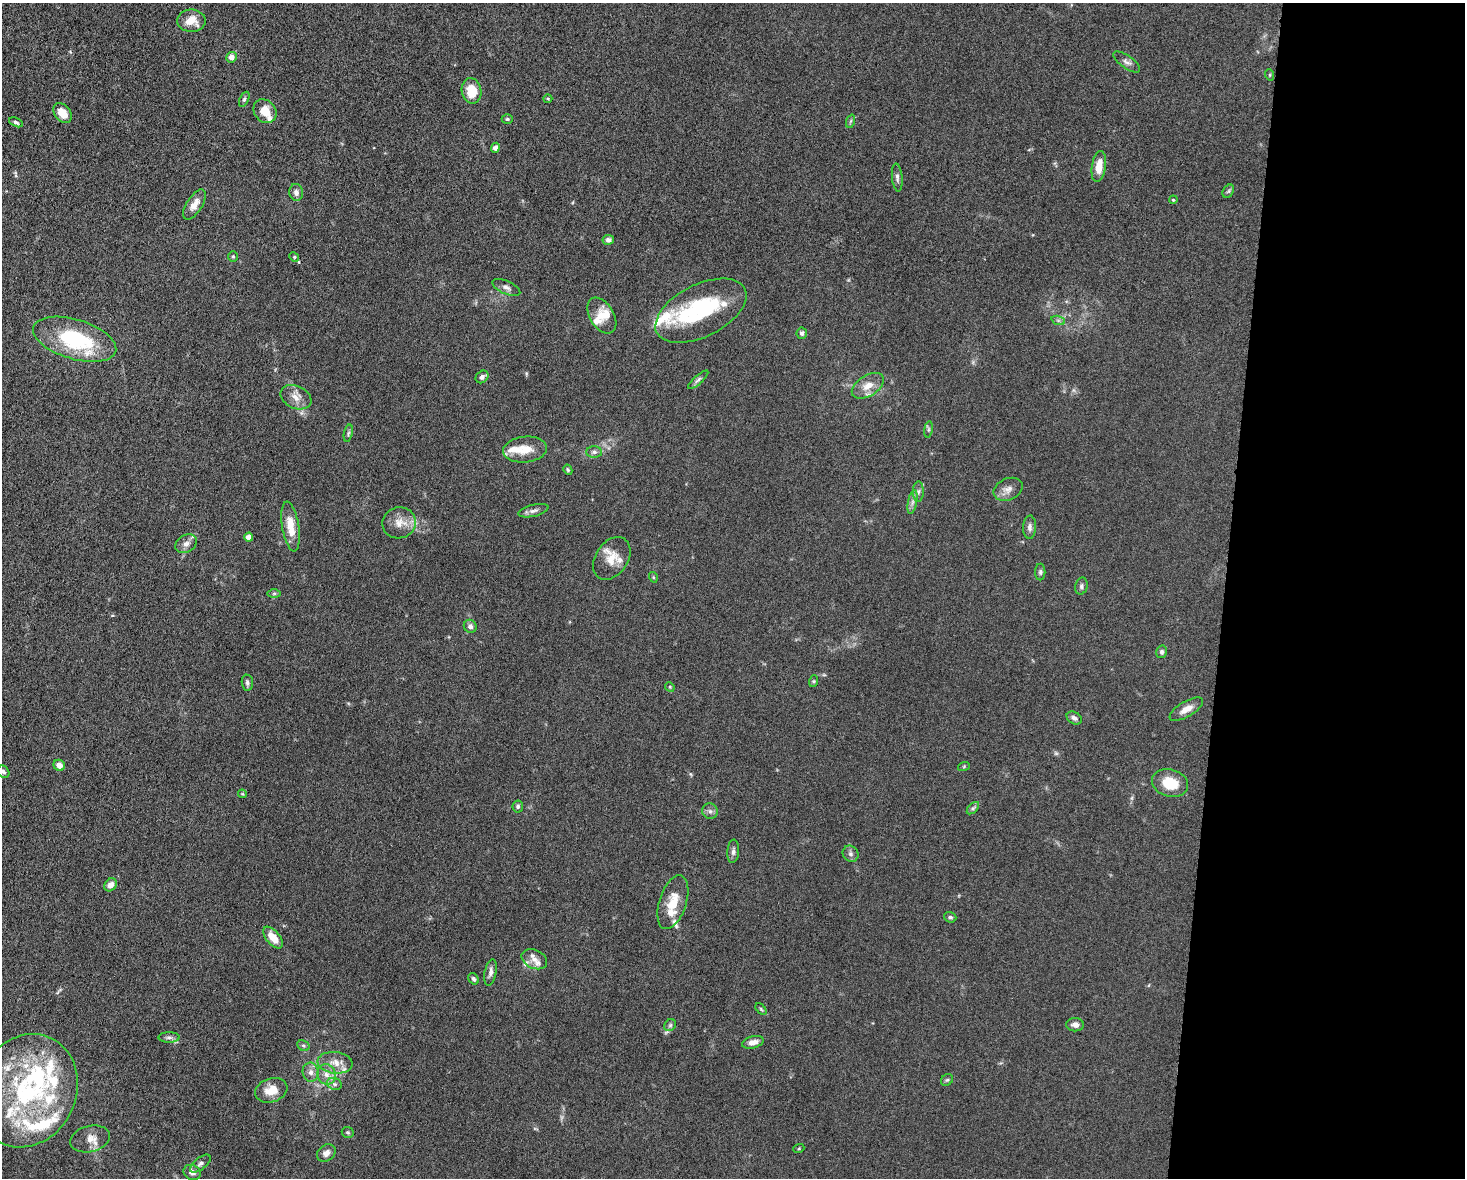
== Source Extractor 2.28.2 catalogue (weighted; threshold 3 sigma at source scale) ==
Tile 9 of 3 x 4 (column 3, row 3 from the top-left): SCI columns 3157-4619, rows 1184-2359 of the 4746 x 4720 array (HDU 1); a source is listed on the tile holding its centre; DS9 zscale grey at full resolution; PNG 1467 x 1180 px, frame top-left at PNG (2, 3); each listed source drawn as its Kron ellipse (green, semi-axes under 4 px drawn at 4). Shown black and unused: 16% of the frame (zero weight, under 5 of 10 exposures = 2% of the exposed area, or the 3 px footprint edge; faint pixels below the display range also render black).
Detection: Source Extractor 2.28.2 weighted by HDU 2 'WHT'; one run over the whole footprint, this tile lists its part. Background 0.023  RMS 0.0021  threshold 0.00866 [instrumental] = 3 sigma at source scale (4.09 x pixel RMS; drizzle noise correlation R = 1.36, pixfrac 0.8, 0.05/0.05 arcsec/px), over >= 5 px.
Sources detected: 119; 3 inside a brighter object's white glare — neither listed nor drawn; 22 inside a brighter listed object's ellipse — not listed separately; the other 94 listed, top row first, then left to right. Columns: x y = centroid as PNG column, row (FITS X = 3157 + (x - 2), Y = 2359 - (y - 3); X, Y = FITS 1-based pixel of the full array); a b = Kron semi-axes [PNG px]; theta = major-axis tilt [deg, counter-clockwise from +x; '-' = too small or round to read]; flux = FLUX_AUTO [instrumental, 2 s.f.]
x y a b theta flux
191 21 14 11 -1 2.6
231 57 5 5 - 1.3
1127 62 16 6 -35 0.84
1270 75 6 3 -72 0.21
472 91 13 10 -80 4.2
244 99 8 4 65 0.37
548 99 4 4 - 0.22
265 111 13 10 -50 2.8
62 113 11 7 -52 2.7
507 119 5 4 - 0.3
851 121 7 4 70 0.34
16 122 7 4 -24 0.4
495 148 5 4 - 0.71
1099 167 15 7 81 2.9
897 177 14 5 -84 0.7
1228 191 7 5 59 0.38
296 192 8 7 - 0.85
1173 200 4 3 - 0.18
194 205 17 7 57 1.9
608 240 6 5 - 0.68
233 256 5 4 - 0.27
294 257 5 4 - 0.24
506 287 15 6 -24 0.88
701 311 49 26 27 17
602 316 20 12 -59 2.5
1058 320 7 4 -19 0.39
802 333 5 5 - 0.54
75 339 43 20 -17 18
482 377 7 5 44 0.58
698 380 13 4 42 0.53
868 386 18 10 32 2.4
296 397 16 11 -25 1.9
928 429 8 4 82 0.36
348 433 9 3 77 0.37
525 450 22 13 7 3.6
594 452 8 5 1 0.56
568 470 5 4 - 0.3
1008 489 15 10 25 1.5
918 492 10 5 89 0.63
913 502 12 4 79 0.79
533 511 15 6 14 0.81
399 523 17 15 19 2.5
291 526 25 8 -81 3.6
1030 527 11 6 87 0.76
249 537 4 4 - 1.7
186 544 11 8 32 1.1
612 558 23 16 56 3.4
1040 572 8 5 90 0.42
653 577 5 3 - 0.19
1081 586 8 6 76 0.52
274 594 6 4 0 0.29
470 626 7 6 - 0.66
1162 652 6 5 - 0.45
814 681 6 4 71 0.24
247 683 8 5 -84 0.49
670 687 5 4 - 0.21
1186 709 19 7 31 1.8
1074 718 8 6 -29 0.66
59 765 6 5 - 1.3
964 766 6 4 19 0.22
3 772 7 5 -49 0.54
1170 783 18 13 -16 5
242 794 4 4 - 0.19
518 806 6 5 - 0.42
973 808 7 4 45 0.43
710 811 8 7 - 0.65
733 851 12 6 86 0.69
851 854 8 7 - 0.65
110 885 7 5 48 1.1
673 902 28 13 72 4.3
950 917 6 5 - 0.4
273 938 13 6 -50 3
534 959 13 9 -26 1.6
490 972 13 6 79 0.89
473 979 6 4 -57 0.44
761 1009 7 4 -46 0.29
670 1025 6 5 - 0.37
1075 1025 9 6 -2 0.95
169 1037 10 5 0 0.62
753 1042 11 6 15 1.3
303 1046 6 5 - 0.43
335 1063 18 10 -7 2.2
311 1072 9 8 - 1.1
326 1074 10 9 - 1.5
947 1080 6 5 - 0.35
334 1084 8 6 -22 0.58
271 1090 16 12 18 3.1
26 1091 58 50 64 35
348 1132 6 5 - 0.32
90 1139 20 13 13 2.1
799 1148 5 3 - 0.19
326 1153 10 8 40 1.1
200 1164 12 6 38 0.68
192 1172 9 7 -29 1.2
Isophote crosses this tile's border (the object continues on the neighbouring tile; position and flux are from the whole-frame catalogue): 1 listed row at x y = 3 772